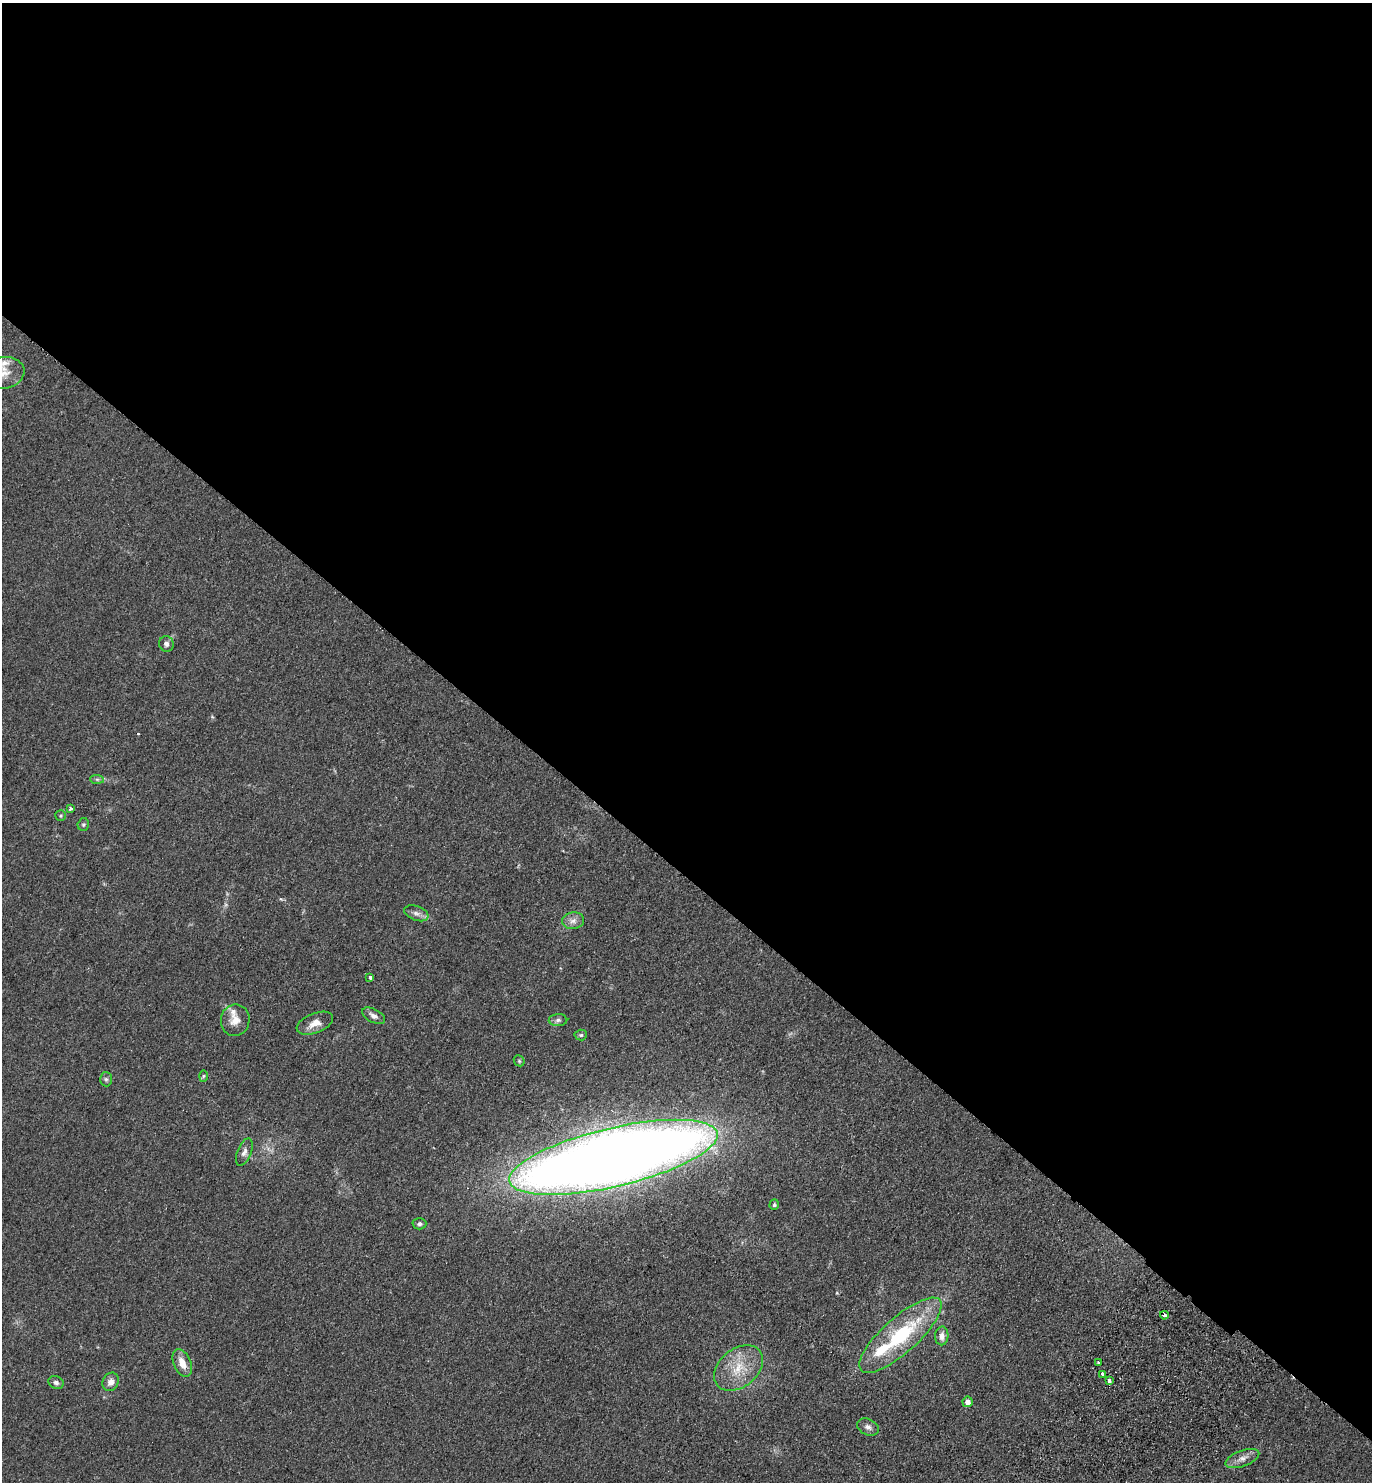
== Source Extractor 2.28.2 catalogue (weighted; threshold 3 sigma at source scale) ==
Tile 3 of 4 x 4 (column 3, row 1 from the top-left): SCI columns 2940-4309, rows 4477-5956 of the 6020 x 5993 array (HDU 1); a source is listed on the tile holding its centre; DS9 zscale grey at full resolution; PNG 1374 x 1484 px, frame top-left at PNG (2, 3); each listed source drawn as its Kron ellipse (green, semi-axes under 4 px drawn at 4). Shown black and unused: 59% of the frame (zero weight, under 2 of 3 exposures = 3% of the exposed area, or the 3 px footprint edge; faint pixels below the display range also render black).
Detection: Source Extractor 2.28.2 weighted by HDU 2 'WHT'; one run over the whole footprint, this tile lists its part. Background 0.0949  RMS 0.009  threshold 0.0403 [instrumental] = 3 sigma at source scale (4.5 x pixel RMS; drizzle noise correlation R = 1.50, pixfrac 1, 0.05/0.05 arcsec/px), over >= 5 px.
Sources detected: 38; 1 cosmic-ray / hot-pixel residue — neither listed nor drawn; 3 inside a brighter listed object's ellipse — not listed separately; the other 34 listed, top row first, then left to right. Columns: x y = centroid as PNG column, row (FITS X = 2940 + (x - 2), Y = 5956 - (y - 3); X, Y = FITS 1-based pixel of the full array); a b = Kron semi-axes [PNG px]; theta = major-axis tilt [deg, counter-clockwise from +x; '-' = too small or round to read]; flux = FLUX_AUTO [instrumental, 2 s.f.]
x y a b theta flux
2 373 22 16 10 14
166 644 8 7 - 3
97 779 7 4 -2 1.6
71 809 3 3 - 2
60 815 5 5 - 1.1
83 824 6 5 - 1.5
416 913 12 7 -21 3.9
573 921 11 8 9 4.8
370 977 3 3 - 11
374 1016 12 6 -29 3.9
235 1020 16 14 81 9.6
558 1020 9 6 1 2.6
315 1023 19 10 22 8.7
581 1035 6 5 - 1.5
519 1061 6 5 - 1.2
203 1076 6 4 88 1.2
106 1079 7 6 - 1.9
244 1152 14 7 68 4.4
613 1157 107 29 13 1900
774 1205 5 4 - 1.3
419 1224 7 5 2 2.1
1164 1315 4 3 - 5.1
900 1335 53 17 42 75
942 1336 9 6 87 5.4
1098 1362 3 2 - 0.82
182 1363 15 8 -68 9.8
739 1368 27 19 40 26
1102 1374 4 3 - 6.1
1109 1380 4 3 - 2.9
56 1382 8 6 -25 2.7
111 1382 9 7 64 5.3
968 1402 5 5 - 5.3
868 1427 11 8 -25 3.9
1242 1458 18 8 20 6.2
Overlapping masked pixels (flux is a lower limit): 1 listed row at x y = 1164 1315
Isophote crosses this tile's border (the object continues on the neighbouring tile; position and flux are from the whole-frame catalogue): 1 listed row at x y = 2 373